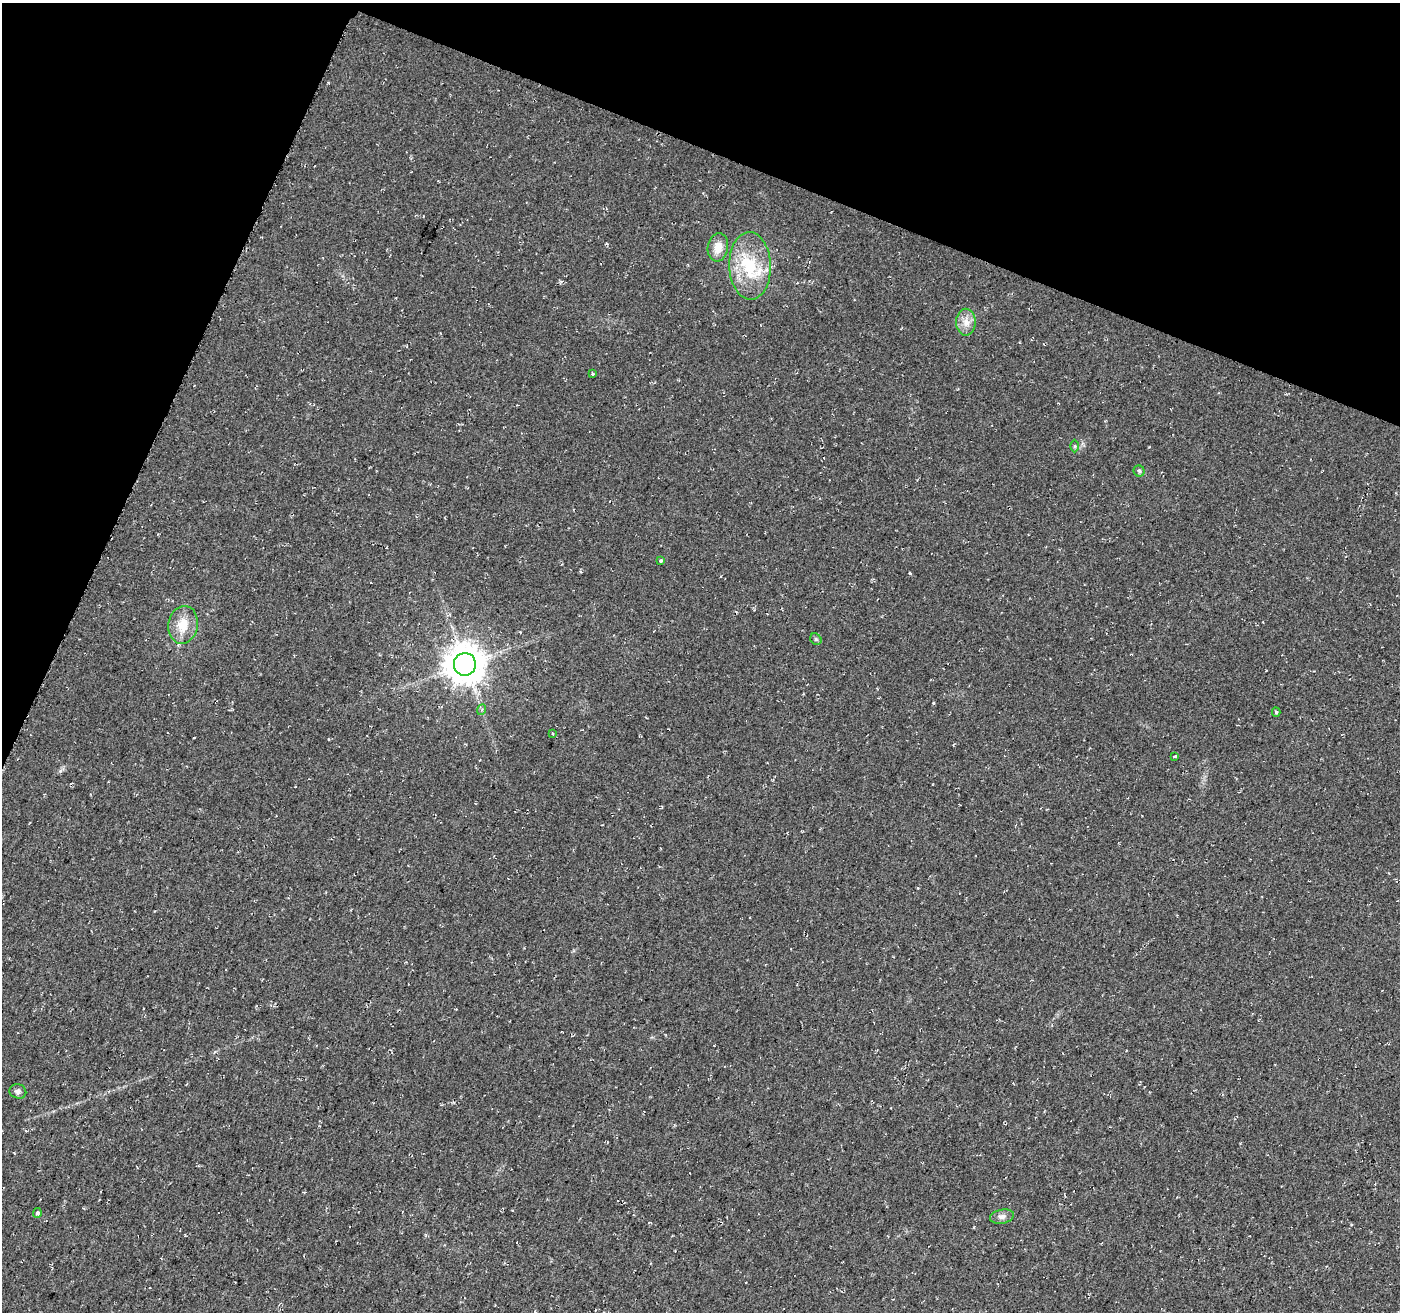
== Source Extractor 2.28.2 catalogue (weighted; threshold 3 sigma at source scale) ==
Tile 2 of 4 x 4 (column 2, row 1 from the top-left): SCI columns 1416-2813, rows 4213-5522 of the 5635 x 5788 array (HDU 1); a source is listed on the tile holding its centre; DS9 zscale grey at full resolution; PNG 1402 x 1314 px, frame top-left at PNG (2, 3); each listed source drawn as its Kron ellipse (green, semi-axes under 4 px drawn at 4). Shown black and unused: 20% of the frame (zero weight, under 2 of 3 exposures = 3% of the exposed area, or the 3 px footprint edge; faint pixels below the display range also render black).
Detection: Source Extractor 2.28.2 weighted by HDU 2 'WHT'; one run over the whole footprint, this tile lists its part. Background 0.0483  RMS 0.0062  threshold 0.0278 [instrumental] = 3 sigma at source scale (4.5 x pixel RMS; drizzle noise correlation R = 1.50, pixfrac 1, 0.0396/0.0396 arcsec/px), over >= 5 px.
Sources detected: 18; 1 inside a brighter listed object's ellipse — not listed separately; the other 17 listed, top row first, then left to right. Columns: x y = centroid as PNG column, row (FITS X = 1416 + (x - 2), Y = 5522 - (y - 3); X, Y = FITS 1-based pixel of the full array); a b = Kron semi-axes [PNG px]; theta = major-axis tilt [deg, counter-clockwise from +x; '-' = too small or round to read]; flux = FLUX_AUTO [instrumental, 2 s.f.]
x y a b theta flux
718 247 14 10 82 7.4
750 266 34 21 -88 31
966 322 13 10 -90 5.4
592 373 3 3 - 1.7
1075 446 6 4 -90 0.86
1139 471 5 5 - 1.1
661 561 4 4 - 1.1
183 625 19 14 80 12
816 639 6 5 - 0.98
465 664 11 11 - 1500
481 710 5 3 - 0.78
1276 712 4 4 - 0.94
552 733 3 3 - 1
1175 756 3 2 - 1
18 1091 8 7 - 1.9
37 1213 5 4 - 1.4
1002 1217 12 7 13 2.8